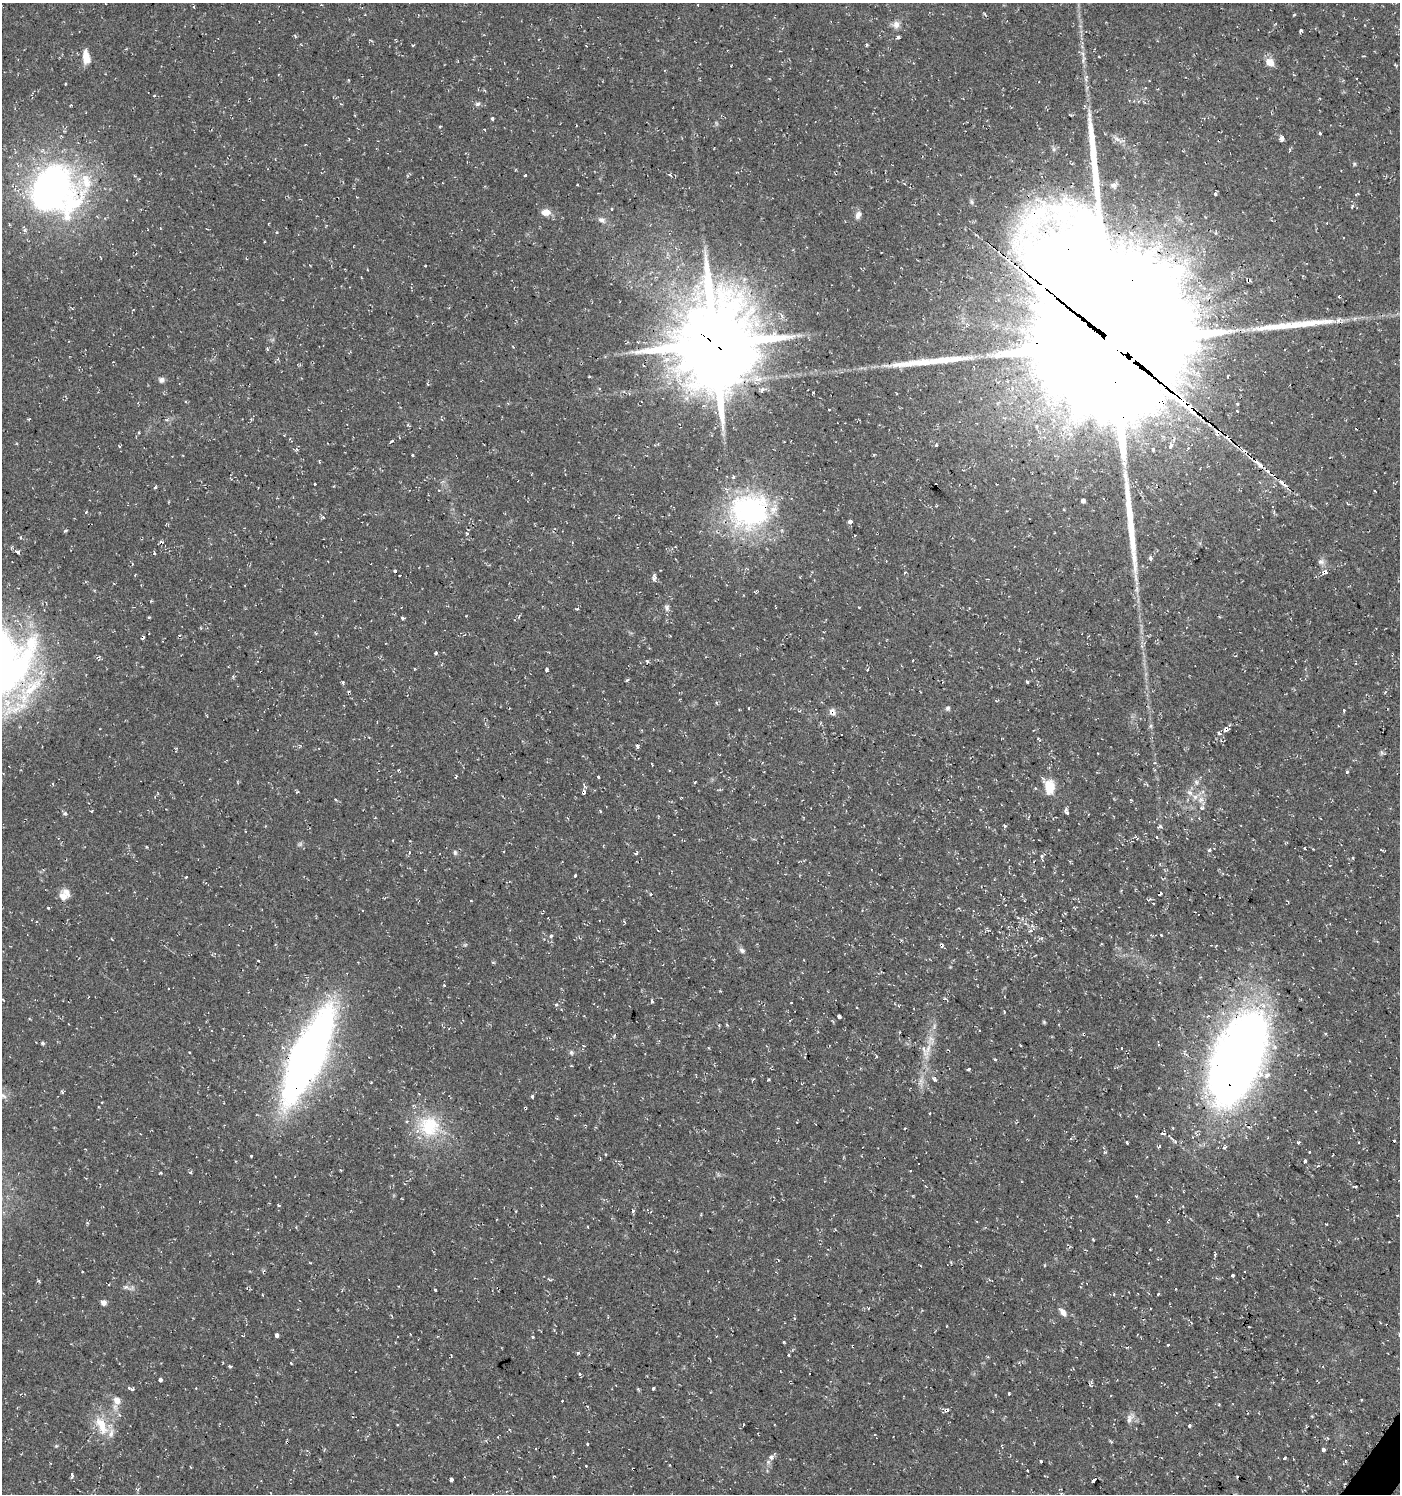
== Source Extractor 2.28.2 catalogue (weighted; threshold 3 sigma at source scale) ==
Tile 6 of 4 x 4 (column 2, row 2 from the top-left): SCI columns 1645-3042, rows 2985-4476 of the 6013 x 5974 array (HDU 1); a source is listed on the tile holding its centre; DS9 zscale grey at full resolution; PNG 1402 x 1496 px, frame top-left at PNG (2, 3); no overlay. Shown black and unused: <1% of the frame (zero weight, under 2 of 3 exposures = <1% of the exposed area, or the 3 px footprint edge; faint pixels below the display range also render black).
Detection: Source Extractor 2.28.2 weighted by HDU 2 'WHT'; one run over the whole footprint, this tile lists its part. Background 0.0374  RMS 0.004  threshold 0.018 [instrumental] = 3 sigma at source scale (4.5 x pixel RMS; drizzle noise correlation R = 1.50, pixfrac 1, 0.0396/0.0396 arcsec/px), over >= 5 px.
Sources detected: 295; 2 too faint to see at this stretch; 1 inside a brighter object's white glare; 43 cosmic-ray / hot-pixel residue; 5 long thin detections or spike segments (spike, bleed or trail) — not listed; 9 inside a brighter listed object's ellipse — not listed separately; the other 235 listed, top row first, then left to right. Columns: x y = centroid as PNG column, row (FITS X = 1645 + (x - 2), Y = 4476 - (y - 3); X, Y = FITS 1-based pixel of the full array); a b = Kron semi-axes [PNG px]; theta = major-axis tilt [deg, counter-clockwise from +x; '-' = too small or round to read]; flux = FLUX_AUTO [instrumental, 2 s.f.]
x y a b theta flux
194 7 4 3 - 0.34
1294 15 3 3 - 0.44
896 25 10 9 - 2.3
1300 30 4 3 - 0.59
898 37 4 3 - 2
413 45 3 2 - 0.37
866 45 5 3 - 0.46
86 57 13 7 -81 6.2
1083 60 8 4 65 1
1270 62 11 9 -37 3.6
348 80 4 3 - 0.36
1158 89 3 3 - 0.26
155 96 3 3 - 1.2
477 104 7 5 16 1
71 105 4 2 - 0.39
492 119 3 3 - 1.5
440 126 4 3 - 0.34
1320 134 3 3 - 0.95
1281 138 5 4 - 2.8
1354 164 5 4 - 0.51
525 175 4 3 - 0.65
670 175 4 3 - 0.8
1113 186 10 8 -33 1.6
51 189 69 52 45 130
1215 193 4 3 - 1.4
1357 194 5 3 - 0.36
1352 207 6 4 65 0.61
546 212 10 7 4 3.5
858 215 11 7 61 1.8
601 220 9 8 - 1.7
276 232 4 4 - 0.42
1043 286 8 5 -52 440
1340 296 4 3 - 0.71
782 315 9 3 -68 0.79
1114 343 70 53 -71 25000
714 344 30 26 82 3800
513 347 4 3 - 0.4
267 349 5 3 - 0.44
666 359 8 7 - 2.5
1227 376 3 3 - 1.8
161 380 7 6 - 1.4
427 384 3 3 - 0.47
762 390 8 5 47 1.1
813 393 3 3 - 1
1183 401 7 4 -35 870
1237 404 3 3 - 0.72
1190 406 4 3 - 430
829 409 3 2 - 0.57
1237 411 3 3 - 0.64
1210 424 5 4 - 2
139 433 4 3 - 0.42
1217 433 4 3 - 4.4
392 441 5 3 - 1.2
936 445 5 4 - 0.5
119 446 3 3 - 0.52
1170 446 4 3 - 5.2
296 449 6 5 - 0.65
1153 450 3 3 - 3.2
1243 451 5 3 - 1.1
874 454 4 3 - 0.38
413 455 3 3 - 2.6
1259 463 10 4 -42 5.3
315 483 3 3 - 1.2
334 486 4 2 - 0.33
155 487 4 4 - 0.57
439 490 4 2 - 0.31
1083 501 4 3 - 4.6
1273 507 3 3 - 0.65
86 512 3 3 - 0.48
750 512 54 46 4 70
323 517 5 4 - 0.61
850 521 4 3 - 5.4
65 531 5 3 - 0.59
467 533 5 4 - 0.61
855 536 4 2 - 0.32
17 552 3 3 - 28
154 553 3 2 - 0.78
1150 558 3 3 - 1.5
1321 562 9 7 -12 1.7
1325 572 5 4 - 3.1
905 573 3 2 - 0.66
654 579 7 4 -52 1.2
667 608 9 7 -72 1.3
149 617 3 3 - 0.48
402 618 3 3 - 0.74
436 653 4 3 - 0.56
913 660 3 2 - 0.29
647 661 3 3 - 1.1
867 669 3 3 - 1.9
546 670 4 3 - 2.7
627 680 5 3 - 0.59
1027 682 3 3 - 0.57
343 683 5 2 - 0.49
32 687 58 19 38 32
748 708 3 2 - 0.65
948 708 6 5 - 0.93
832 710 12 6 23 1.6
1344 711 3 3 - 0.79
1226 729 7 4 88 0.98
1219 733 4 3 - 1.2
1038 739 4 2 - 0.59
638 746 4 3 - 1.9
1382 753 7 4 71 0.76
1347 772 4 4 - 0.62
456 776 3 2 - 0.53
598 777 3 3 - 1.2
695 782 3 2 - 0.58
1196 782 8 4 -45 0.89
53 784 5 3 - 0.35
1144 784 4 4 - 0.49
1049 787 18 12 -84 7.1
583 792 4 3 - 3.9
1190 793 9 6 -47 1.7
336 799 4 3 - 0.44
1201 799 10 8 58 2.3
600 811 5 3 - 0.3
1066 812 5 3 - 2.7
65 813 5 3 - 0.59
1004 826 4 3 - 1.2
1157 837 3 3 - 0.77
146 847 3 2 - 0.52
1305 848 3 3 - 0.96
1313 849 3 2 - 0.34
1209 850 5 4 - 0.7
455 852 7 5 -88 0.76
409 853 5 3 - 0.53
636 853 4 3 - 0.9
1042 857 8 4 -86 1.3
1353 858 4 3 - 0.35
1330 865 3 2 - 0.35
575 875 3 3 - 1.3
186 877 3 3 - 1
63 896 13 10 -56 3
1153 903 4 3 - 0.51
1075 907 6 2 -4 0.37
48 908 3 3 - 0.87
1018 918 5 3 - 0.47
1031 931 6 5 - 1.1
1161 935 3 3 - 0.58
551 936 5 4 - 0.64
901 940 4 3 - 0.37
942 946 6 3 43 0.74
742 950 8 6 -58 1.2
493 962 5 3 - 0.43
169 988 3 2 - 0.74
652 1001 4 3 - 1.2
791 1002 2 2 - 0.32
556 1005 4 4 - 0.62
857 1007 3 2 - 0.39
839 1017 3 3 - 12
1044 1022 6 4 -46 0.44
614 1036 4 3 - 0.47
42 1043 6 4 -16 0.7
1158 1044 4 3 - 0.65
924 1049 23 7 -75 3.6
571 1052 7 5 -89 0.77
307 1056 54 18 64 450
1238 1058 74 35 68 480
995 1059 4 4 - 0.46
968 1070 3 3 - 2
753 1079 4 3 - 0.43
934 1079 5 4 - 1.2
769 1080 4 3 - 0.42
921 1082 11 7 80 2.2
62 1092 4 3 - 0.7
3 1095 11 6 -34 1.7
532 1097 3 3 - 1.3
525 1108 3 3 - 0.65
929 1113 3 3 - 0.4
429 1126 31 30 - 22
905 1128 3 2 - 0.39
1353 1130 4 3 - 0.43
1163 1133 4 3 - 4
1193 1137 4 3 - 0.6
1071 1138 4 4 - 0.59
1268 1138 4 2 - 0.34
1127 1143 3 3 - 1.9
1298 1143 4 3 - 0.76
1159 1146 3 3 - 2.6
1224 1147 5 4 - 0.85
1309 1152 3 2 - 0.46
251 1156 3 2 - 1.3
1305 1161 4 3 - 1.4
1318 1166 5 4 - 0.5
1021 1182 2 2 - 0.37
1355 1186 5 3 - 0.48
1136 1196 3 2 - 0.55
279 1205 4 3 - 0.51
1093 1239 3 2 - 0.42
1215 1254 5 3 - 0.62
1232 1276 3 3 - 2.8
39 1281 4 3 - 0.49
126 1287 9 6 -13 1.2
435 1290 3 3 - 1.3
1158 1294 3 3 - 0.72
1114 1295 4 4 - 0.47
104 1302 6 6 - 1.6
1063 1312 10 5 -52 2.4
794 1319 3 3 - 0.45
1249 1327 3 2 - 0.52
277 1335 4 4 - 6
532 1337 3 3 - 2.2
784 1342 4 3 - 0.36
1168 1345 3 2 - 0.52
1127 1347 5 3 - 0.37
578 1353 4 3 - 0.92
451 1355 3 2 - 0.33
789 1355 3 2 - 0.67
230 1366 5 3 - 0.61
580 1375 4 3 - 0.99
160 1380 4 3 - 6.8
129 1388 5 4 - 1.4
196 1388 3 3 - 0.32
653 1388 3 3 - 0.59
1009 1394 3 3 - 1.1
1110 1396 3 2 - 0.4
117 1400 10 8 -63 3.2
1361 1400 4 2 - 0.38
1219 1405 4 3 - 0.35
1130 1418 16 8 59 2.3
744 1424 3 2 - 1.1
101 1425 31 13 -62 9.3
1189 1426 4 3 - 0.71
587 1444 3 3 - 1.3
56 1446 5 4 - 0.44
1323 1450 3 3 - 4.3
771 1457 9 6 43 2.1
1284 1458 3 3 - 2.2
1041 1461 3 2 - 0.86
586 1466 3 3 - 0.66
190 1467 3 2 - 0.44
1027 1470 2 2 - 0.42
72 1475 5 3 - 1.9
451 1479 4 3 - 12
1094 1480 4 3 - 3.6
Overlapping masked pixels (flux is a lower limit): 18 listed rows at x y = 1043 286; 1340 296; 1114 343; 714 344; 1183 401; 1190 406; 1210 424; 1217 433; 1259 463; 750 512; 1325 572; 32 687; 1226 729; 583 792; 1042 857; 307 1056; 1238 1058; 525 1108
Isophote crosses this tile's border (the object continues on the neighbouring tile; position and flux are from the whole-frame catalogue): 2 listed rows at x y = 32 687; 3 1095
Unlisted compact peaks at least as high as the median listed source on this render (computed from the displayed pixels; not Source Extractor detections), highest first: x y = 1160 826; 160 1173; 1105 1152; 190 1172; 291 1363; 577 609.